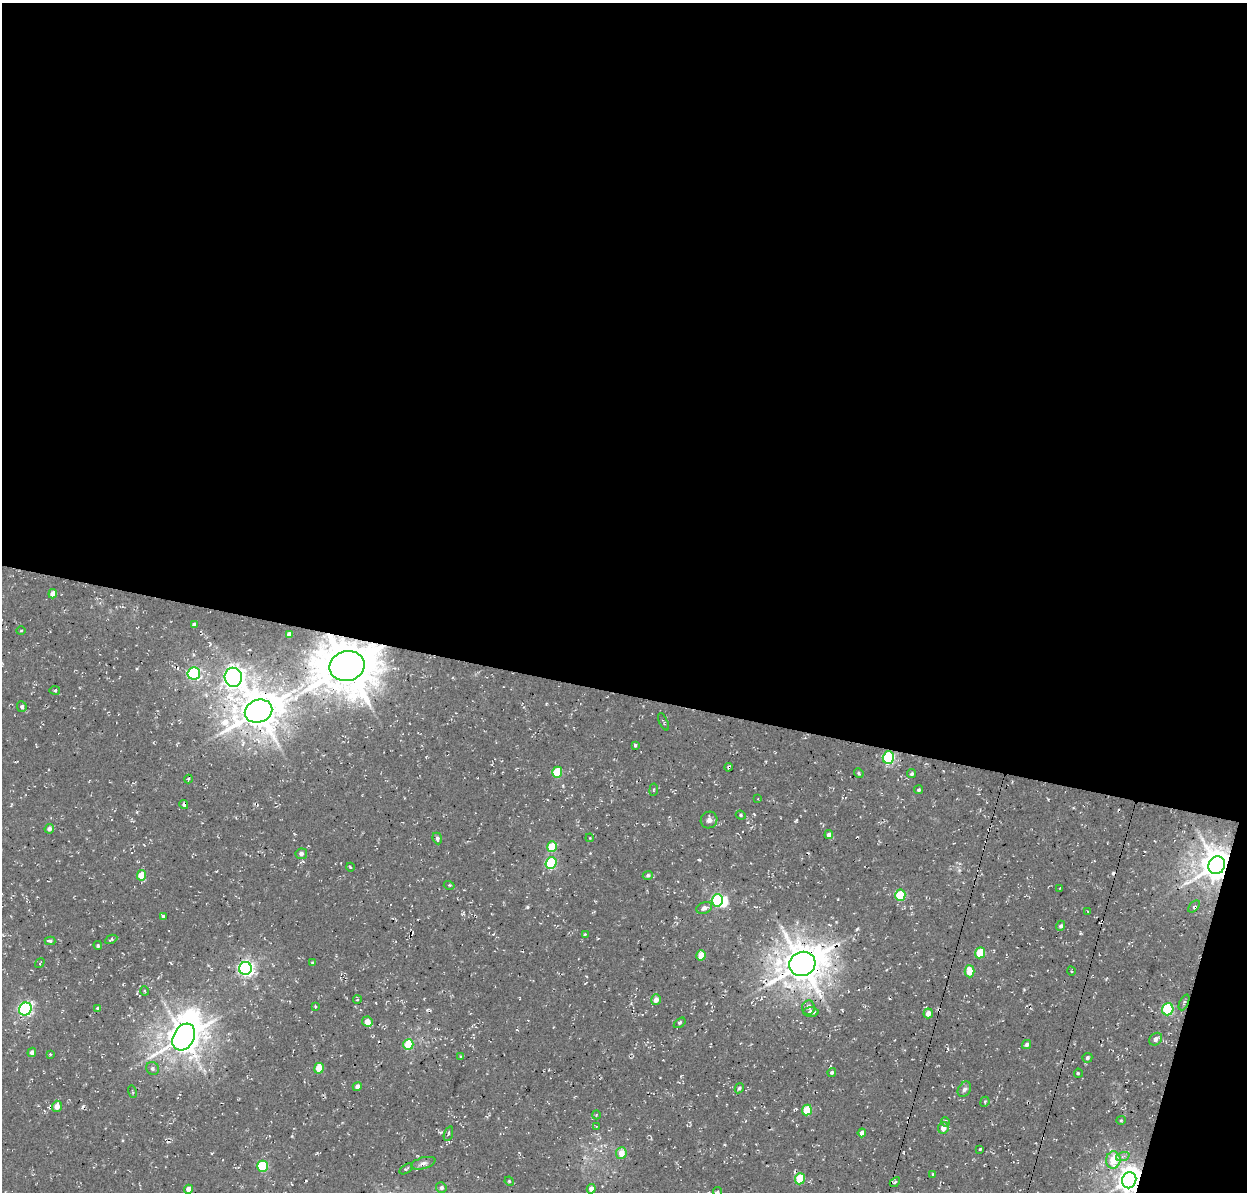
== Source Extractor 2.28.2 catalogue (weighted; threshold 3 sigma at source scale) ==
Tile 4 of 4 x 4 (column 4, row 1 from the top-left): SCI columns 3874-5118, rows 3893-5082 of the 5246 x 5340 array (HDU 1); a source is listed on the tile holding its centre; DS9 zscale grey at full resolution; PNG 1249 x 1194 px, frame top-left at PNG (2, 3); each listed source drawn as its Kron ellipse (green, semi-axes under 4 px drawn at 4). Shown black and unused: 60% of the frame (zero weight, under 3 of 4 exposures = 8% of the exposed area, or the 3 px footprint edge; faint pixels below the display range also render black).
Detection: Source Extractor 2.28.2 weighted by HDU 2 'WHT'; one run over the whole footprint, this tile lists its part. Background 0.00446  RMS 0.0022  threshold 0.00995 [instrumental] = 3 sigma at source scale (4.5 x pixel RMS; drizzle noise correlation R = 1.50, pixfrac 1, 0.0396/0.0396 arcsec/px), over >= 5 px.
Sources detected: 118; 1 inside a brighter object's white glare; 6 cosmic-ray / hot-pixel residue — neither listed nor drawn; the other 111 listed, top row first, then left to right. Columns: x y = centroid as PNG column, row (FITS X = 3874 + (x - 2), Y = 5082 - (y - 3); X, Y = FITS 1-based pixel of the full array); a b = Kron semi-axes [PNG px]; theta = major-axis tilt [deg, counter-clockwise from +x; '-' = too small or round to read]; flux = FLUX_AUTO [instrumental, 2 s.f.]
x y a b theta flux
53 594 4 4 - 2
194 624 4 4 - 0.51
21 631 4 3 - 0.19
289 634 4 4 - 1
347 666 18 15 13 1100
194 673 6 6 - 32
233 677 9 8 - 160
55 690 5 3 - 0.31
22 707 5 5 - 0.55
259 711 14 11 21 660
663 722 9 2 -65 0.28
635 745 4 3 - 0.35
888 757 6 5 - 28
729 767 4 3 - 0.47
557 772 5 5 - 8.7
859 773 5 4 - 0.32
912 774 5 4 - 0.45
188 779 4 3 - 0.22
654 790 6 3 82 0.24
918 790 4 4 - 0.35
758 799 3 2 - 0.18
184 805 4 4 - 0.56
741 815 5 4 - 0.29
709 820 9 8 - 0.92
49 829 5 4 - 0.86
829 835 4 4 - 0.78
437 838 6 4 -68 0.5
590 838 4 3 - 0.19
552 847 5 5 - 6.3
301 854 6 5 - 0.61
551 863 6 5 - 19
1217 865 9 8 - 450
350 867 4 2 - 0.19
142 875 5 4 - 4
648 875 5 4 - 0.49
449 885 5 3 - 0.24
1060 888 3 2 - 0.15
900 895 6 5 - 9.8
717 900 6 5 - 29
1194 906 7 3 47 0.38
704 908 8 5 22 1.1
1088 912 4 2 - 0.15
163 916 4 4 - 0.4
1061 926 5 4 - 0.55
585 934 3 3 - 0.34
111 939 6 4 27 0.35
50 941 5 4 - 0.46
98 945 4 3 - 0.29
980 953 5 5 - 7.5
701 955 5 4 - 3.8
40 963 5 3 - 0.2
312 963 4 3 - 0.22
802 964 13 12 - 670
245 968 6 6 - 74
970 971 6 5 - 3.4
1071 971 4 3 - 0.22
145 991 4 3 - 0.24
357 1000 4 3 - 0.29
656 1000 5 5 - 1.4
1184 1002 8 3 64 0.45
315 1007 4 3 - 0.23
808 1007 7 6 - 1
98 1008 4 3 - 0.51
25 1009 7 6 - 41
1168 1009 6 5 - 20
811 1012 8 5 -1 1.2
928 1013 5 4 - 1.5
367 1022 5 5 - 2.4
680 1023 6 3 36 0.38
184 1037 14 10 60 470
1156 1039 7 5 39 0.9
408 1044 5 5 - 8
1027 1044 5 4 - 0.59
32 1052 5 4 - 0.94
50 1054 3 3 - 0.22
461 1057 4 4 - 0.28
1087 1058 5 5 - 0.45
152 1068 7 6 - 0.57
319 1068 5 4 - 4
832 1072 4 4 - 0.43
1078 1073 4 3 - 0.24
357 1086 5 4 - 0.86
739 1088 5 4 - 0.44
964 1089 8 6 58 0.68
132 1092 6 2 -76 0.21
985 1102 5 4 - 0.25
57 1106 5 5 - 1.8
807 1110 5 5 - 6.6
596 1115 4 3 - 0.19
1121 1120 4 4 - 0.24
945 1122 5 4 - 0.35
596 1126 4 2 - 0.15
943 1128 6 5 - 1.8
862 1133 4 4 - 1.2
448 1134 8 3 72 0.32
980 1149 3 3 - 0.24
621 1153 6 5 - 2.6
1123 1156 7 4 19 0.53
1113 1160 8 7 - 5.8
423 1163 12 5 15 0.93
263 1166 5 5 - 15
406 1169 7 3 33 0.32
933 1174 4 4 - 0.27
800 1179 6 5 - 7.4
1129 1180 8 7 - 260
509 1181 5 4 - 0.23
895 1182 6 3 43 0.34
441 1188 5 5 - 0.57
189 1189 4 4 - 1.2
591 1189 5 4 - 1.3
717 1192 5 3 - 0.33
Overlapping masked pixels (flux is a lower limit): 8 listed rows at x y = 347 666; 888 757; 729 767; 184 805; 1217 865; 802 964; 800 1179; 1129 1180
Isophote crosses this tile's border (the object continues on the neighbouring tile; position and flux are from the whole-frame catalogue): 2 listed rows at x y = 1129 1180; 717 1192